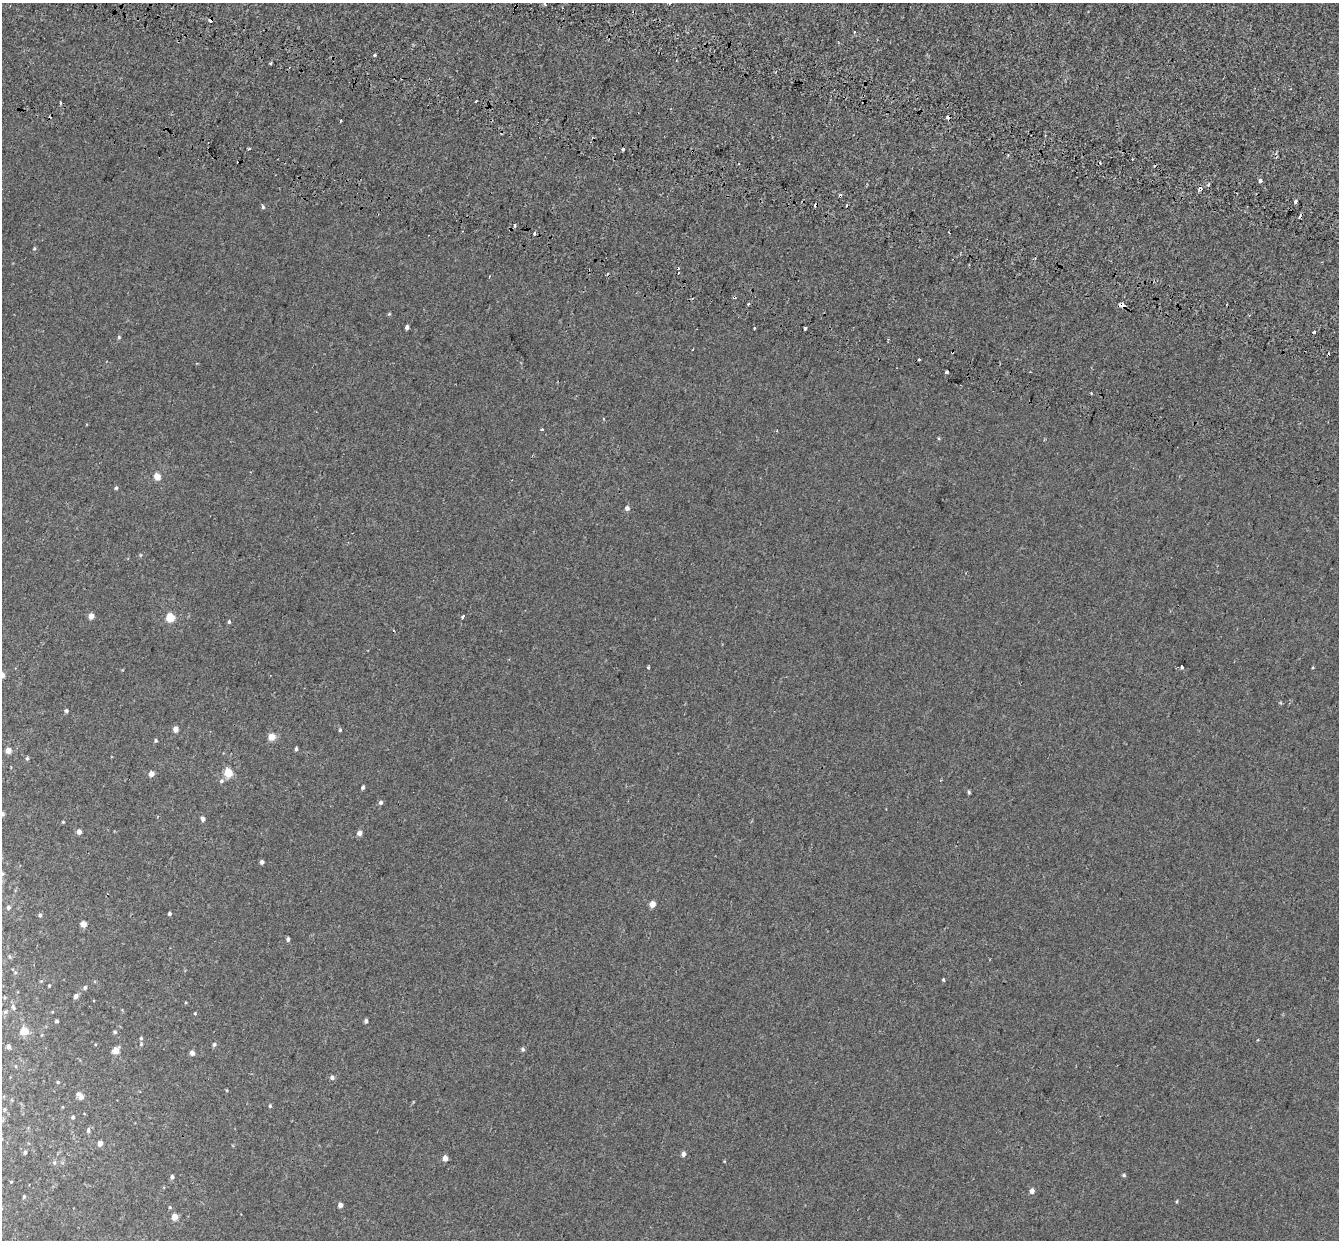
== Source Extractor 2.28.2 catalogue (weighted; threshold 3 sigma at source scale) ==
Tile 11 of 4 x 4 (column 3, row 3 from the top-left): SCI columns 2831-4167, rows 1647-2884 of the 5669 x 5827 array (HDU 1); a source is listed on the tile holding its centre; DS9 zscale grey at full resolution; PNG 1341 x 1242 px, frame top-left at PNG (2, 3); no overlay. Shown black and unused: <1% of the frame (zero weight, under 2 of 3 exposures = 11% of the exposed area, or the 3 px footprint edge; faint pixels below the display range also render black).
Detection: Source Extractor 2.28.2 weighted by HDU 2 'WHT'; one run over the whole footprint, this tile lists its part. Background -4.08e-05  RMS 0.0032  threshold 0.0146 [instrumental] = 3 sigma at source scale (4.5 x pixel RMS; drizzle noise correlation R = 1.50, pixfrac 1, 0.0396/0.0396 arcsec/px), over >= 5 px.
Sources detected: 109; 13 cosmic-ray / hot-pixel residue — not listed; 1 inside a brighter listed object's ellipse — not listed separately; the other 95 listed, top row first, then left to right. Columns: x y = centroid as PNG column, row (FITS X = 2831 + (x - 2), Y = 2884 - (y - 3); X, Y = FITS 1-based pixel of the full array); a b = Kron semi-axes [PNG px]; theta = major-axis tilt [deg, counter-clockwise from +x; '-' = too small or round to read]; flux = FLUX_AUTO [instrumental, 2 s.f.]
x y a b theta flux
545 4 3 3 - 0.43
516 5 3 3 - 2.3
210 20 4 4 - 0.78
375 55 3 3 - 0.66
270 63 4 3 - 0.34
60 103 3 3 - 0.5
249 149 3 2 - 0.39
623 149 3 3 - 3.3
1260 180 4 4 - 0.72
1200 189 5 4 - 0.92
1295 201 3 3 - 1.5
816 205 4 3 - 1.1
263 207 6 4 -61 0.43
514 225 4 3 - 0.85
534 233 3 3 - 1.3
34 248 4 4 - 0.27
734 297 3 3 - 0.65
1122 305 5 4 - 2.8
407 327 4 3 - 0.77
755 328 3 3 - 0.56
805 329 3 3 - 1.2
119 337 5 3 - 0.37
919 359 3 3 - 0.84
947 372 3 2 - 0.46
542 430 3 3 - 0.68
157 476 5 4 - 4.5
116 488 4 4 - 0.42
627 508 5 5 - 1
91 616 4 4 - 2.5
463 616 5 3 - 0.4
170 618 5 5 - 10
229 622 5 4 - 0.4
1182 667 4 3 - 1.5
648 668 3 3 - 0.56
2 675 4 4 - 2.4
66 711 5 4 - 0.52
175 729 5 4 - 1.9
340 730 4 4 - 0.31
271 737 5 5 - 4.6
156 740 5 4 - 0.39
296 749 5 4 - 0.44
8 750 4 4 - 2.5
27 758 5 4 - 0.45
228 772 5 5 - 8.1
151 774 5 5 - 1.9
221 781 6 5 - 0.59
363 787 5 4 - 0.55
969 792 5 4 - 0.42
381 802 5 5 - 0.61
2 814 5 5 - 0.91
203 819 5 4 - 0.78
79 832 5 4 - 1.6
359 833 5 5 - 1.4
262 862 5 4 - 0.67
2 874 4 4 - 0.38
652 904 4 4 - 3.1
8 907 4 4 - 0.61
169 914 4 4 - 0.46
40 915 4 4 - 0.53
83 924 5 4 - 2.8
288 939 4 4 - 0.65
943 980 4 3 - 0.4
49 986 3 3 - 0.33
85 987 5 4 - 0.58
76 996 5 4 - 1.2
13 1007 9 4 -65 0.55
5 1012 5 5 - 0.46
195 1013 4 4 - 0.25
56 1021 4 4 - 0.36
366 1021 4 4 - 0.58
24 1031 5 5 - 6.1
115 1032 5 4 - 0.39
141 1038 5 4 - 0.37
214 1044 6 4 73 0.52
8 1047 5 5 - 0.73
523 1049 6 5 - 0.5
116 1051 5 5 - 3.4
192 1053 4 4 - 1.4
332 1077 6 5 - 0.77
58 1082 5 3 - 0.25
81 1097 7 5 -55 1.4
270 1106 5 4 - 0.38
73 1117 4 3 - 0.46
88 1130 6 5 - 0.56
100 1143 4 4 - 1.9
25 1152 4 4 - 0.59
683 1154 5 4 - 1
445 1158 5 4 - 2.1
54 1162 5 4 - 0.42
1124 1175 5 4 - 0.4
172 1177 6 4 -88 0.62
1032 1191 5 5 - 1.2
24 1197 4 3 - 0.34
340 1205 4 4 - 1.5
174 1217 5 4 - 3.3
Overlapping masked pixels (flux is a lower limit): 5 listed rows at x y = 516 5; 210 20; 816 205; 734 297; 1122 305
Isophote crosses this tile's border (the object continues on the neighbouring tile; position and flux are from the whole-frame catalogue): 3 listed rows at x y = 2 675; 2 814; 2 874